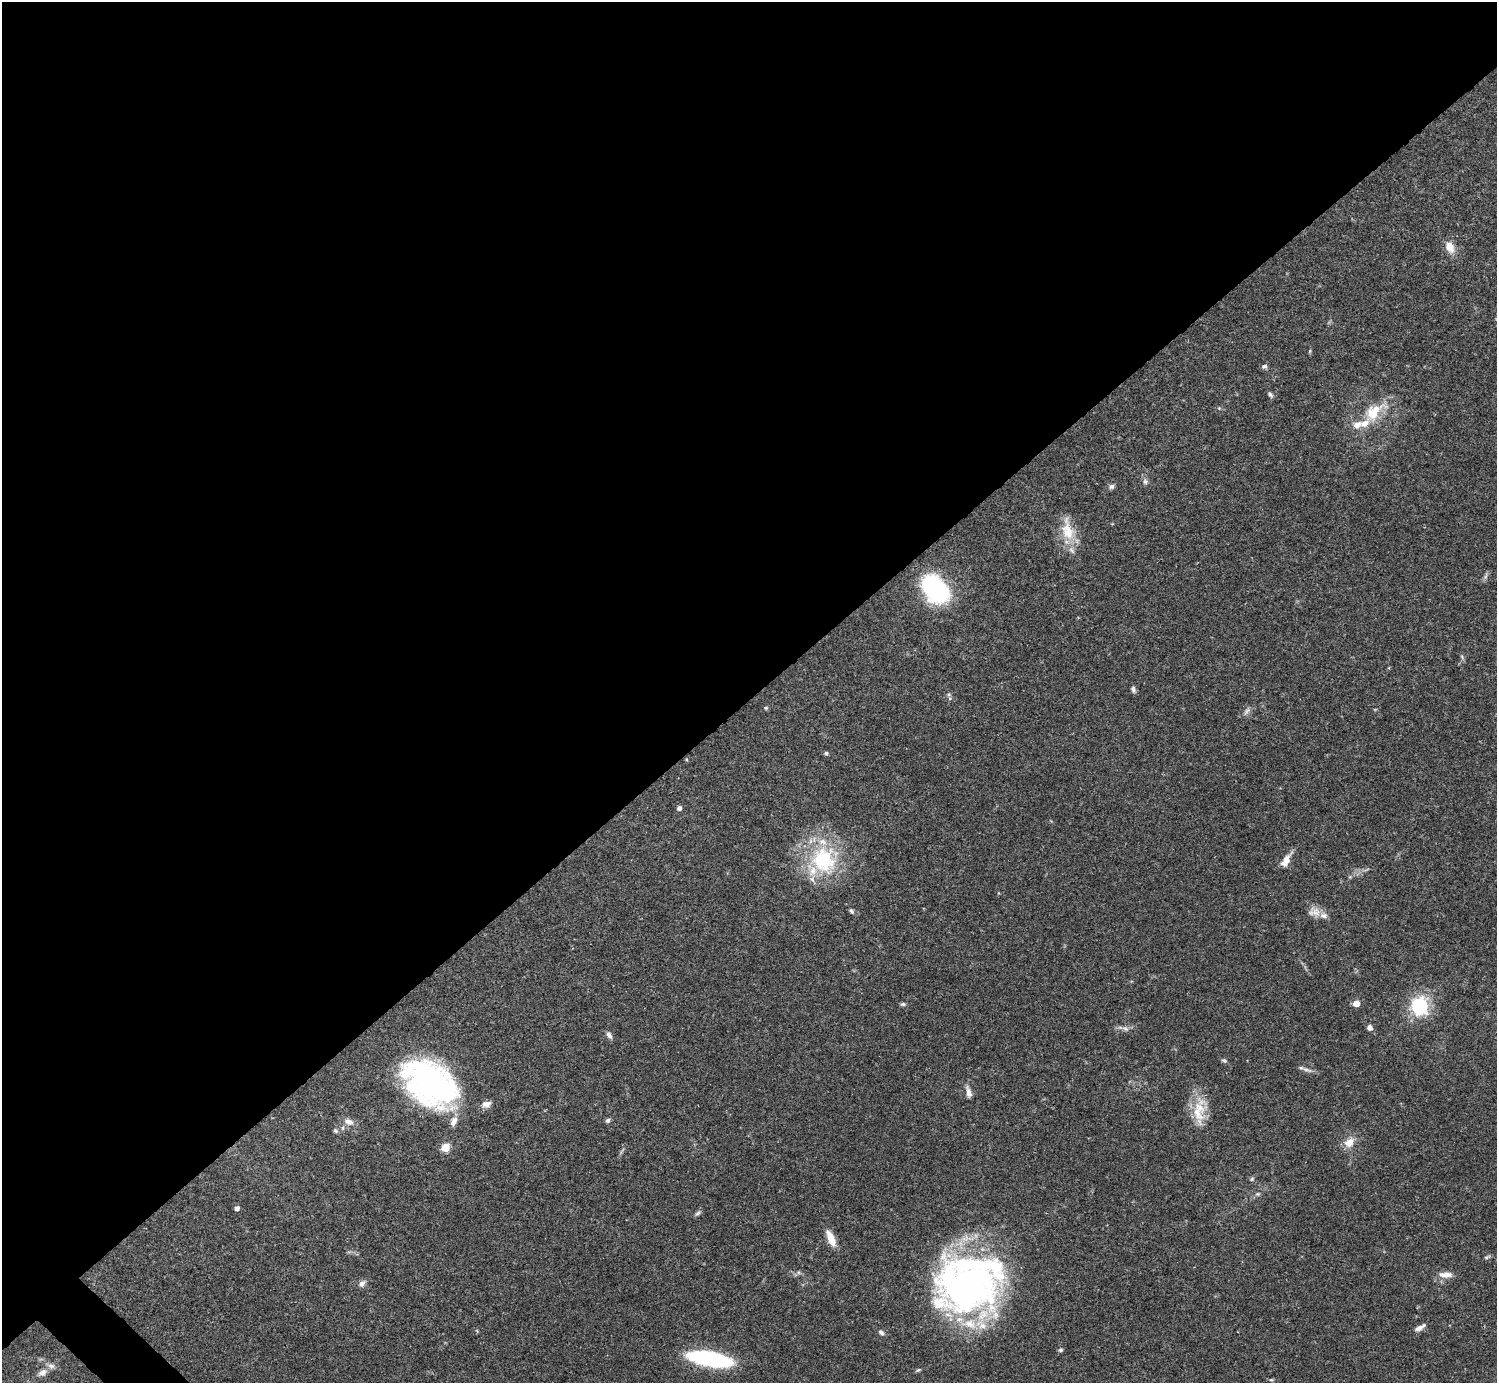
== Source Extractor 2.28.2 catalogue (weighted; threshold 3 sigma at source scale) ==
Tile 2 of 4 x 4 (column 2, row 1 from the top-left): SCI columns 1496-2990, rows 4302-5682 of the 5982 x 5981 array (HDU 1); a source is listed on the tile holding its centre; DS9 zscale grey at full resolution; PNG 1499 x 1385 px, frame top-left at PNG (2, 2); no overlay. Shown black and unused: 51% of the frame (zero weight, under 3 of 4 exposures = <1% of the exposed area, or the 3 px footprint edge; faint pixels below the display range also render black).
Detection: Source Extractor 2.28.2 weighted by HDU 2 'WHT'; one run over the whole footprint, this tile lists its part. Background 0.0408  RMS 0.0027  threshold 0.012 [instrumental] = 3 sigma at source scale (4.5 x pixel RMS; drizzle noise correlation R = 1.50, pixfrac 1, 0.05/0.05 arcsec/px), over >= 5 px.
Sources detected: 68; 1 inside a brighter object's white glare — not listed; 11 inside a brighter listed object's ellipse — not listed separately; the other 56 listed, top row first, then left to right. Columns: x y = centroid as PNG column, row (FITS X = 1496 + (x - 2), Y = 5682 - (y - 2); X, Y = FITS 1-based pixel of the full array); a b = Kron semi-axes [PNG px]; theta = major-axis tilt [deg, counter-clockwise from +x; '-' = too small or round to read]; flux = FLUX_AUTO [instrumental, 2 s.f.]
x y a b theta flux
1450 247 15 11 -61 3
1310 351 6 3 71 0.31
1264 366 7 5 0 0.78
1270 395 8 5 -54 0.62
1219 408 4 4 - 0.3
1373 412 33 17 42 10
1145 481 8 7 - 0.88
1111 486 7 6 - 0.81
1068 530 35 15 -78 7.2
1485 576 11 5 68 0.73
936 589 27 17 -49 42
1462 657 7 4 -48 0.44
1389 668 4 3 - 0.26
1133 689 9 5 -71 0.73
949 694 7 6 - 0.67
766 708 6 4 21 0.4
1247 711 14 6 49 1.1
826 753 5 5 - 0.49
679 808 6 5 - 0.78
823 860 39 35 -68 25
1286 861 17 7 59 2.8
851 911 8 5 -50 0.65
1314 912 17 13 -15 2.6
1356 1003 5 5 - 4.9
903 1004 8 5 8 0.51
1419 1006 7 7 - 61
1125 1028 10 6 -22 1
1370 1028 6 6 - 1.1
609 1035 10 6 -60 1
1224 1060 7 5 -14 0.61
1306 1070 18 4 -16 1.1
431 1083 53 33 -36 95
969 1092 16 7 -73 1.7
486 1104 11 8 14 1.9
1199 1111 39 17 84 8
608 1120 7 5 34 0.66
349 1122 14 9 -23 1.9
335 1131 6 5 - 0.47
1349 1142 15 11 42 3
445 1147 5 5 - 13
1252 1179 6 5 - 0.44
1258 1194 7 5 19 0.55
237 1208 4 4 - 1.2
698 1213 10 5 42 0.63
831 1238 20 7 -65 3.9
1487 1257 9 4 18 0.52
1445 1275 19 8 -2 2.3
362 1283 11 7 44 1.2
968 1287 73 56 9 120
1419 1328 12 6 26 1.3
881 1332 9 6 -48 0.8
1061 1350 6 5 - 0.51
710 1359 33 10 -10 54
918 1370 8 4 26 0.42
42 1373 14 9 34 1.9
1271 1380 6 4 1 0.34
Isophote crosses this tile's border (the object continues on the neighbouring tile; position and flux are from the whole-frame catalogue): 1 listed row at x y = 968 1287